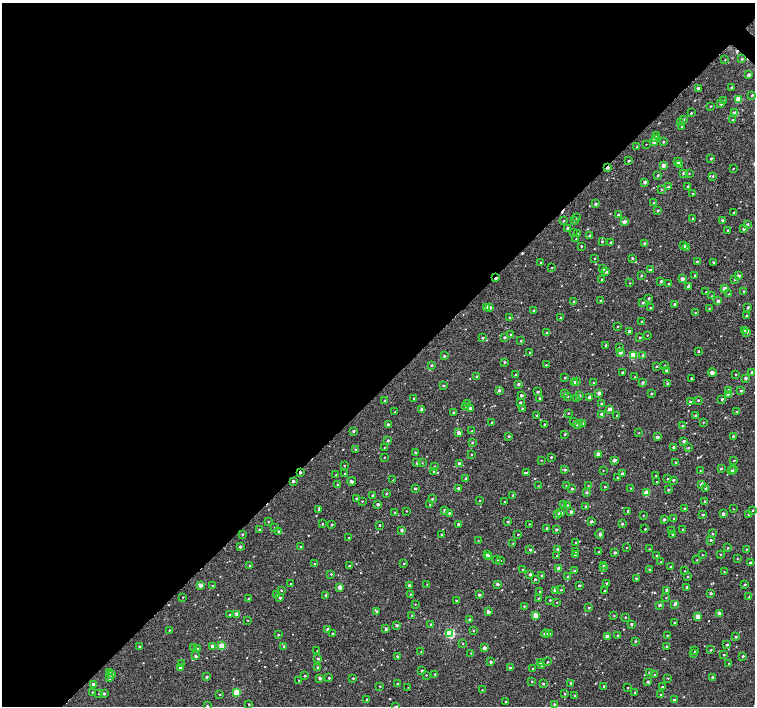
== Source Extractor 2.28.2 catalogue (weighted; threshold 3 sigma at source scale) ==
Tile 5 of 4 x 4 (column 1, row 2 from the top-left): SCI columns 33-1538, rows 3073-4480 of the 6054 x 6051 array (HDU 1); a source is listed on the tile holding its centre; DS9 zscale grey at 2 x 2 block average (1 PNG px = mean of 2 x 2 image px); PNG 757 x 708 px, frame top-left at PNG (2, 3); each listed source drawn as its Kron ellipse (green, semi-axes under 4 px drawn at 4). Shown black and unused: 55% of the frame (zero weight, under 2 of 3 exposures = <1% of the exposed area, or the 3 px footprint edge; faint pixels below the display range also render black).
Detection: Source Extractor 2.28.2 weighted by HDU 2 'WHT'; one run over the whole footprint, this tile lists its part. Background 0.00541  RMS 0.0055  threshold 0.0246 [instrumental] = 3 sigma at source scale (4.5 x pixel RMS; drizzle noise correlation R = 1.50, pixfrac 1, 0.0396/0.0396 arcsec/px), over >= 5 px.
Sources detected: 528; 3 cosmic-ray / hot-pixel residue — neither listed nor drawn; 1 coinciding with a brighter row at this scale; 2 inside a brighter listed object's ellipse — not listed separately; of the other 522, all 500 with FLUX_AUTO >= 0.49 (the completeness limit of this list) listed and drawn (22 fainter detections not listed), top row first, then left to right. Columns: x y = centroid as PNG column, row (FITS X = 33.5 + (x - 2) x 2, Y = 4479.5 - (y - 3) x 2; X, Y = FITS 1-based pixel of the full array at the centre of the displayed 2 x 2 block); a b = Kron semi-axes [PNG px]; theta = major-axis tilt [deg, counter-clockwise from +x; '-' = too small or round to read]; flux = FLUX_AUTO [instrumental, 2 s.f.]
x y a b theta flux
742 59 3 3 - 1.2
725 60 2 2 - 0.53
748 75 3 2 - 4.3
731 87 3 2 - 1.4
698 89 2 2 - 3.9
752 95 3 2 - 1.3
738 99 3 3 - 26
724 101 3 2 - 1.1
721 104 3 2 - 2.8
710 106 2 2 - 0.73
691 113 2 2 - 0.95
735 113 3 2 - 5.5
684 119 3 3 - 1.3
733 120 2 2 - 1.5
681 123 3 3 - 1.6
682 127 2 2 - 1.5
657 136 3 3 - 1.8
655 139 3 2 - 11
654 142 4 3 - 3.5
663 142 2 2 - 1.1
646 144 2 2 - 0.57
637 147 3 2 - 1.5
711 158 2 2 - 1.5
629 161 2 2 - 1.6
677 162 3 3 - 2.9
663 165 2 2 - 7.1
679 165 2 2 - 6.9
607 167 3 2 - 4.6
733 168 2 2 - 0.69
683 173 2 2 - 2.2
689 173 2 2 - 0.58
658 175 2 2 - 1.5
713 176 3 2 - 0.87
644 182 2 2 - 3.5
688 186 2 2 - 1.1
668 187 3 3 - 2.4
662 189 2 2 - 0.99
693 193 3 2 - 1.1
654 203 3 2 - 1.9
595 204 2 2 - 2.6
658 210 3 2 - 1.6
734 212 3 2 - 0.62
618 215 3 2 - 2.1
577 218 3 2 - 1.3
692 219 2 2 - 1.5
575 220 3 2 - 1.7
722 220 2 2 - 1.3
564 221 3 2 - 0.99
624 222 3 2 - 4.6
747 224 3 2 - 1.3
567 228 3 2 - 2.4
744 229 2 2 - 2.9
728 230 3 2 - 1
573 233 2 2 - 0.68
578 234 2 2 - 0.81
589 236 3 2 - 2.5
576 239 3 2 - 0.76
602 241 3 2 - 1.2
611 242 2 2 - 1
645 243 2 2 - 3.2
581 246 2 2 - 1.1
684 246 2 2 - 9.2
687 248 3 3 - 1.5
632 258 3 2 - 1.4
594 259 2 2 - 0.83
697 261 2 2 - 1.4
713 262 2 2 - 1.6
541 263 3 2 - 1.5
552 268 2 2 - 0.81
602 269 3 2 - 3.4
650 270 3 2 - 1.6
606 272 3 2 - 2.7
641 275 2 2 - 1.4
695 276 2 2 - 2.2
738 276 2 2 - 4.2
496 278 4 2 - 2.5
602 279 3 2 - 0.74
682 279 2 2 - 6.6
735 279 2 2 - 1.8
661 281 2 2 - 1.8
630 283 2 2 - 0.66
669 284 2 2 - 0.81
689 286 4 2 - 4.5
725 289 2 2 - 12
744 291 2 2 - 1.7
706 292 2 2 - 0.94
729 294 3 2 - 0.92
711 296 2 2 - 0.5
648 298 3 2 - 1.2
601 301 2 2 - 1.7
718 301 3 3 - 3.5
574 302 2 2 - 2.4
643 302 3 2 - 1.3
675 304 2 2 - 2.7
486 307 3 3 - 4.6
489 307 2 2 - 6.7
650 308 2 2 - 1.2
709 308 2 2 - 0.69
748 308 3 2 - 1.9
534 311 3 2 - 2.4
696 312 2 2 - 1.1
746 316 2 2 - 2.4
509 317 2 2 - 0.98
561 318 3 2 - 2.3
642 321 2 2 - 1.4
618 327 2 2 - 1
629 331 2 2 - 2.9
745 331 2 2 - 1.1
747 332 3 2 - 2.1
547 333 3 2 - 0.77
511 335 3 2 - 1.8
647 335 2 2 - 0.73
504 337 2 2 - 2.1
482 338 2 2 - 1.2
640 338 2 2 - 1.3
521 341 2 2 - 1.1
606 345 2 2 - 1.2
619 347 2 2 - 1.5
699 351 2 2 - 1.1
620 352 3 2 - 5.5
529 353 2 2 - 0.84
643 355 3 3 - 2.1
444 356 2 2 - 2.2
633 356 3 3 - 45
504 362 2 2 - 2
431 365 2 2 - 1.6
546 365 3 2 - 1
656 366 2 2 - 0.94
664 366 2 2 - 0.61
666 370 2 2 - 2
752 372 2 2 - 3
623 373 2 2 - 3.1
712 373 4 2 - 4.9
736 374 2 2 - 0.81
515 375 3 2 - 0.73
476 376 2 2 - 1.2
634 377 2 2 - 0.52
565 378 2 2 - 0.93
692 378 2 2 - 1.3
745 378 2 2 - 3.1
574 382 2 2 - 2.8
577 382 3 3 - 0.99
594 383 3 2 - 1.6
642 383 3 2 - 2.2
518 384 3 2 - 2.1
667 384 2 2 - 2.3
443 385 3 2 - 1.5
499 390 3 2 - 2.2
729 390 2 2 - 4.9
741 391 2 2 - 1.8
538 392 2 2 - 2.1
565 393 3 3 - 1.2
599 393 2 2 - 6.8
651 394 2 2 - 1.4
728 394 3 3 - 1.8
521 395 2 2 - 3.2
568 396 2 2 - 0.7
579 396 3 2 - 3
589 397 2 2 - 4.1
414 398 2 2 - 0.75
540 398 2 2 - 1.5
576 398 3 2 - 1.1
722 399 2 2 - 1.9
698 400 3 2 - 1.1
385 401 3 3 - 1.5
520 402 2 2 - 1.5
690 402 3 2 - 2
468 403 3 2 - 1.1
601 404 3 2 - 0.8
465 406 3 2 - 0.83
470 408 2 2 - 3.5
522 408 2 2 - 0.97
422 409 2 2 - 6.9
609 409 4 2 - 4.4
395 412 2 2 - 0.53
453 412 2 2 - 1.5
737 412 2 2 - 1.6
568 413 2 2 - 0.87
602 414 3 2 - 5.2
537 415 2 2 - 1.2
616 415 2 2 - 0.65
695 415 2 2 - 1.9
574 421 2 2 - 1.5
703 422 2 2 - 0.61
492 423 2 2 - 1.9
583 423 3 2 - 1.5
388 425 2 2 - 3.8
544 425 2 2 - 1.5
578 425 5 3 - 2.3
682 425 3 3 - 1.4
353 431 2 2 - 2.1
472 431 2 2 - 1.1
459 433 2 2 - 8.6
639 433 2 2 - 0.64
565 434 3 2 - 1.1
509 436 2 2 - 1.3
733 436 2 2 - 1.4
657 437 2 2 - 4.2
388 440 3 2 - 1.5
684 441 2 2 - 3.2
472 443 2 2 - 1.3
673 447 3 2 - 1.4
384 448 2 2 - 0.55
688 448 3 2 - 1.5
355 450 3 2 - 1.2
415 452 3 2 - 1.1
471 454 2 2 - 0.85
598 454 2 2 - 11
384 457 2 2 - 0.66
551 457 2 2 - 1.4
541 460 2 2 - 0.56
614 460 2 2 - 5.5
734 460 3 2 - 0.75
676 462 2 2 - 1.6
417 463 2 2 - 2
422 463 3 2 - 0.54
459 464 2 2 - 5.1
344 465 2 2 - 0.71
435 466 2 2 - 0.5
721 469 3 2 - 1.6
734 469 3 2 - 1.6
565 470 3 3 - 1.4
603 470 2 2 - 0.5
700 470 2 2 - 0.72
434 471 2 2 - 2.5
732 471 2 2 - 2
300 472 2 2 - 2.2
344 473 2 2 - 0.72
527 473 3 2 - 0.82
622 473 2 2 - 2.3
336 475 2 2 - 0.82
656 476 2 2 - 0.97
617 477 2 2 - 0.97
466 478 2 2 - 1.9
667 479 2 2 - 1.3
393 480 2 2 - 0.56
673 480 2 2 - 1.5
293 481 2 2 - 3.1
352 481 4 2 - 4.2
657 482 2 2 - 4.8
701 484 3 3 - 2.1
338 485 3 2 - 2.4
538 486 2 2 - 0.51
567 486 2 2 - 1.8
588 486 2 2 - 0.63
605 487 2 2 - 1.2
458 488 2 2 - 3.8
631 488 2 2 - 0.63
706 488 2 2 - 1.3
415 489 2 2 - 1.3
572 489 2 2 - 2.1
668 490 2 2 - 1.5
587 492 3 3 - 2.3
646 493 3 3 - 28
386 494 3 2 - 0.98
373 495 2 2 - 1.8
513 495 2 2 - 2.6
357 499 2 2 - 2.5
432 499 2 2 - 1.1
362 501 2 2 - 0.73
479 501 2 2 - 0.88
505 502 2 2 - 1
704 502 3 2 - 1.5
378 504 2 2 - 2.9
430 505 2 2 - 0.57
563 505 2 2 - 2.1
567 505 3 2 - 0.78
586 506 3 2 - 1.2
685 509 2 2 - 2.2
733 509 2 2 - 0.49
319 510 3 3 - 1.7
445 510 2 2 - 4.4
753 510 2 2 - 0.6
406 511 2 2 - 0.68
628 511 2 2 - 1.6
571 512 2 2 - 3.9
395 513 2 2 - 1.3
449 513 3 2 - 1.7
560 513 2 2 - 4.5
723 514 2 2 - 4.3
749 514 2 2 - 1.7
557 515 3 3 - 3.7
643 515 2 2 - 0.56
703 515 3 2 - 1.4
664 519 2 2 - 3.2
674 519 3 2 - 0.9
591 521 2 2 - 2.8
268 522 2 2 - 0.69
508 522 2 2 - 1.7
322 524 2 2 - 0.82
332 524 2 2 - 1.2
458 524 2 2 - 1.6
529 524 2 2 - 0.66
622 524 2 2 - 1.7
380 525 2 2 - 0.95
274 527 2 2 - 0.96
547 528 3 2 - 1.5
645 529 2 2 - 0.84
682 529 2 2 - 0.75
259 530 2 2 - 1.7
402 530 2 2 - 3.5
556 530 2 2 - 1.5
279 531 2 2 - 1.5
671 531 2 2 - 1.1
242 534 2 2 - 1.4
518 534 2 2 - 0.83
600 534 5 3 - 3
673 534 2 2 - 1.5
713 534 3 2 - 1.2
442 535 2 2 - 1.5
349 538 2 2 - 1.4
711 540 2 2 - 1.5
478 541 2 2 - 0.63
576 542 3 2 - 0.78
513 543 2 2 - 0.82
240 547 2 2 - 2.3
301 547 3 2 - 1.6
626 548 2 2 - 0.67
728 548 2 2 - 0.97
557 549 2 2 - 3.8
649 549 2 2 - 0.61
746 549 2 2 - 0.87
530 550 2 2 - 1.8
576 552 2 2 - 0.77
599 552 2 2 - 1.2
615 552 2 2 - 2.5
487 554 3 2 - 2.2
575 554 2 2 - 3.5
702 555 2 2 - 0.66
720 555 2 2 - 0.55
488 556 2 2 - 8.4
557 556 2 2 - 1.1
657 556 3 2 - 1.1
737 559 2 2 - 0.64
497 560 2 2 - 1.5
501 560 2 2 - 0.58
697 560 2 2 - 0.72
661 562 2 2 - 1
750 562 3 2 - 1.3
315 564 3 2 - 1.7
404 564 2 2 - 1
250 565 2 2 - 1.2
603 565 2 2 - 0.95
349 566 3 2 - 2
670 566 2 2 - 1.2
603 568 2 2 - 0.83
523 569 2 2 - 0.81
559 569 2 2 - 11
650 570 3 2 - 1.7
574 571 3 2 - 1.6
685 571 2 2 - 0.66
724 572 2 2 - 0.65
331 574 2 2 - 0.93
530 574 2 2 - 3.5
542 575 2 2 - 1.3
568 577 2 2 - 0.94
687 577 2 2 - 0.99
636 578 2 2 - 1.5
535 579 2 2 - 1.3
291 583 2 2 - 0.6
607 583 2 2 - 2.8
427 584 2 2 - 0.54
497 584 2 2 - 3.2
200 585 2 2 - 8.5
409 585 2 2 - 2.9
745 585 2 2 - 1.3
213 586 2 2 - 0.71
579 586 2 2 - 2.1
340 587 2 2 - 10
687 587 2 2 - 2.2
281 590 2 2 - 1.1
555 590 2 2 - 11
561 590 3 2 - 0.75
666 590 2 2 - 2.5
539 591 2 2 - 0.66
604 591 2 2 - 3.1
711 593 2 2 - 2.3
411 594 3 2 - 0.65
277 595 2 2 - 4.3
326 595 2 2 - 1.7
479 595 2 2 - 3.5
183 597 3 2 - 0.49
749 597 2 2 - 1.1
249 598 2 2 - 1.2
280 598 3 2 - 1.7
538 598 2 2 - 0.79
666 598 3 2 - 0.59
550 600 2 2 - 0.88
456 601 2 2 - 2
557 602 2 2 - 0.53
415 604 2 2 - 1.3
659 605 2 2 - 3.8
674 605 3 2 - 2.4
524 606 2 2 - 0.92
589 608 3 2 - 0.91
376 612 3 3 - 1.4
488 612 2 2 - 6.3
719 613 2 2 - 3.4
237 614 2 2 - 13
230 615 2 2 - 1.4
536 615 3 2 - 19
412 616 2 2 - 0.51
614 616 2 2 - 0.63
625 617 2 2 - 0.93
698 617 3 2 - 16
248 620 2 2 - 0.66
469 620 2 2 - 2.3
674 622 3 2 - 1
431 624 2 2 - 1.6
631 624 3 2 - 1.8
397 625 2 2 - 2.1
328 629 2 2 - 6.3
386 629 3 2 - 2.4
169 630 2 2 - 0.68
473 631 2 2 - 0.67
332 634 2 2 - 1.2
450 634 3 3 - 100
546 634 4 3 - 2.9
550 634 2 2 - 0.49
278 635 2 2 - 1
617 635 2 2 - 0.76
667 635 2 2 - 0.95
607 637 2 2 - 10
736 637 2 2 - 1.7
635 641 2 2 - 1.5
462 644 2 2 - 0.57
727 645 2 2 - 1.6
222 646 3 3 - 31
284 646 3 3 - 1.8
667 646 3 2 - 1.1
139 647 2 2 - 1.2
194 647 3 3 - 1.9
212 647 2 2 - 7.9
484 648 2 2 - 4.7
198 649 3 2 - 1
711 650 2 2 - 1
317 651 2 2 - 0.57
695 651 2 2 - 1.1
421 652 2 2 - 0.56
471 653 2 2 - 0.59
694 653 3 2 - 0.88
724 655 2 2 - 1
195 656 2 2 - 2.8
397 656 2 2 - 1.5
743 656 2 2 - 1.7
318 659 3 2 - 1.2
491 662 2 2 - 2.3
540 662 3 2 - 2.3
547 662 2 2 - 1
728 663 2 2 - 0.62
182 664 3 2 - 3
542 666 3 2 - 1.3
510 667 2 2 - 1.8
180 668 2 2 - 8.1
318 668 3 2 - 2.2
533 669 3 2 - 0.72
422 671 2 2 - 3.2
110 672 3 2 - 1.9
649 672 2 2 - 1.1
111 674 3 2 - 6.5
435 674 2 2 - 1.4
426 675 2 2 - 0.64
654 675 2 2 - 0.5
305 676 2 2 - 1.2
207 677 2 2 - 1.9
712 677 2 2 - 2
109 678 2 2 - 4.1
320 678 2 2 - 4.2
329 678 2 2 - 1.4
353 678 2 2 - 1.1
668 678 2 2 - 0.62
299 681 3 2 - 0.74
532 682 2 2 - 0.91
648 682 3 2 - 2
543 683 2 2 - 1.5
571 683 2 2 - 1.5
93 684 2 2 - 2.6
397 684 2 2 - 1.2
380 686 2 2 - 0.71
604 686 2 2 - 1.5
408 687 2 2 - 0.55
662 687 2 2 - 1.5
628 688 2 2 - 0.77
482 690 2 2 - 0.57
92 692 2 2 - 1.1
237 692 3 3 - 44
635 692 2 2 - 1.6
104 693 3 2 - 2.2
99 694 2 2 - 0.58
220 694 2 2 - 0.89
565 694 3 2 - 0.84
661 695 2 2 - 3
575 696 2 2 - 1.9
367 699 2 2 - 1.6
674 700 2 2 - 2.3
506 702 2 2 - 1.4
249 704 2 2 - 0.77
554 704 2 2 - 1.4
207 706 2 2 - 0.75
396 706 3 2 - 1.4
Overlapping masked pixels (flux is a lower limit): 3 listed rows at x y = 607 167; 496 278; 300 472
Isophote crosses this tile's border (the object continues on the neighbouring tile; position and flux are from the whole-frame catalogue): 1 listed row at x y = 396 706